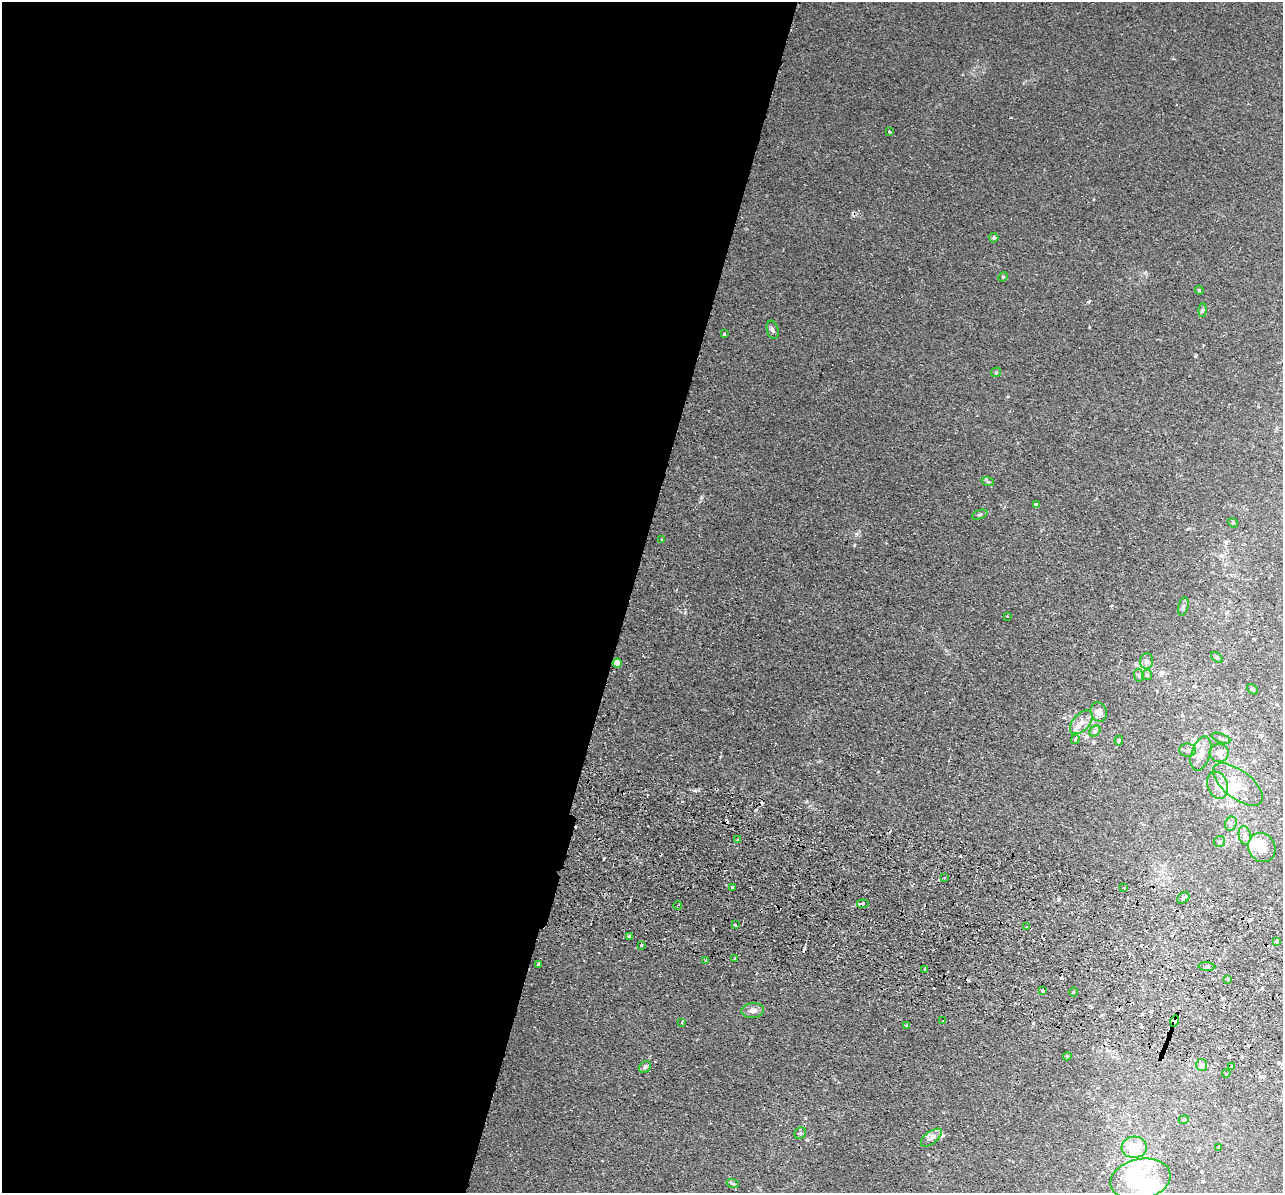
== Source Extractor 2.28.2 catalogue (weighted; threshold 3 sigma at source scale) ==
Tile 5 of 4 x 4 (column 1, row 2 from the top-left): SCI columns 18-1298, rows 2692-3882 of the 5159 x 5259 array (HDU 1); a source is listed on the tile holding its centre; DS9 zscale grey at full resolution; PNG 1285 x 1195 px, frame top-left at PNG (2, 2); each listed source drawn as its Kron ellipse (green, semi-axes under 4 px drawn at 4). Shown black and unused: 49% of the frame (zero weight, under 2 of 3 exposures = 3% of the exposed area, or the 3 px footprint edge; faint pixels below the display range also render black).
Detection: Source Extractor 2.28.2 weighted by HDU 2 'WHT'; one run over the whole footprint, this tile lists its part. Background 0.0203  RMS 0.0052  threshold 0.0234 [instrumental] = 3 sigma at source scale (4.5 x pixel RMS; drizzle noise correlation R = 1.50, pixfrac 1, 0.05/0.05 arcsec/px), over >= 5 px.
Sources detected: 106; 8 inside a brighter object's white glare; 18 cosmic-ray / hot-pixel residue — neither listed nor drawn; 7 inside a brighter listed object's ellipse — not listed separately; the other 73 listed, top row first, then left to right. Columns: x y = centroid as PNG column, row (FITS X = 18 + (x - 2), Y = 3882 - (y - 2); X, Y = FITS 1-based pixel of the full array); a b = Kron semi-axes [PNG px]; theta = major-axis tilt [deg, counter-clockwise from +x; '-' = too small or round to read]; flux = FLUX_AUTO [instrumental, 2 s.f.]
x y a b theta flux
890 132 4 3 - 0.63
994 238 4 4 - 1
1003 277 5 4 - 0.56
1199 290 4 3 - 0.53
1202 310 6 4 88 0.84
773 330 9 5 -76 1.3
724 333 3 3 - 0.77
996 372 5 4 - 0.63
988 482 6 4 -19 0.8
1036 505 4 3 - 1.3
980 515 8 2 21 0.6
1233 523 5 4 - 0.58
661 540 4 2 - 0.59
1183 607 9 5 76 1.3
1007 616 2 2 - 0.46
1217 657 7 4 -38 0.9
1146 661 8 6 74 2
617 663 4 4 - 6.9
1139 675 6 5 - 0.86
1147 675 5 5 - 0.89
1253 689 6 4 -41 0.93
1099 712 10 8 -72 3.5
1081 722 14 8 46 4.3
1095 731 6 4 45 1
1221 738 10 4 -20 1.4
1075 739 5 3 - 2.1
1119 740 5 4 - 0.64
1188 750 8 6 -7 1.6
1201 753 17 9 72 4.9
1219 753 9 9 - 3.6
1238 784 29 14 -38 11
1217 785 14 10 -71 4.3
1231 824 7 5 68 1.5
1245 835 9 6 -79 2.2
738 839 3 2 - 1.4
1219 842 6 5 - 1.2
1262 847 15 13 -61 7.9
944 878 3 3 - 0.67
732 888 3 3 - 4.4
1123 888 3 2 - 0.6
1183 898 7 5 37 1.5
863 904 6 3 8 4.9
678 906 4 2 - 0.69
735 925 3 2 - 0.84
1027 927 3 2 - 0.8
630 937 4 3 - 2
1276 941 4 3 - 4.8
641 945 3 3 - 1
735 958 3 2 - 0.53
705 961 3 3 - 0.7
538 964 3 3 - 0.58
1207 967 8 3 -5 0.95
925 969 3 2 - 0.83
1228 979 3 3 - 0.63
1043 991 4 3 - 1.5
1074 992 5 3 - 0.54
753 1011 11 7 5 2.8
942 1020 3 2 - 0.71
1175 1021 5 3 - 51
682 1022 3 2 - 0.92
907 1025 3 3 - 1
1067 1056 4 4 - 0.53
1202 1065 6 5 - 2.5
1232 1066 3 3 - 3.5
645 1067 6 5 - 1
1226 1073 4 2 - 0.53
1184 1120 5 4 - 0.73
800 1133 6 5 - 1
931 1138 12 6 38 2.3
1134 1147 12 10 4 12
1218 1147 4 2 - 0.41
1140 1179 30 20 12 24
733 1184 6 4 -18 0.71
Overlapping masked pixels (flux is a lower limit): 6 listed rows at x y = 863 904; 678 906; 630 937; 1276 941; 1175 1021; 1232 1066
Unlisted compact peaks at least as high as the median listed source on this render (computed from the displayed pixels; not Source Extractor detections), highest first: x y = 1089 301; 695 790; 1195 356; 604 859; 1008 396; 805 1118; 1089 327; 856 534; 807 1140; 685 612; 854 545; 701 498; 1093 199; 720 757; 928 1155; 1203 345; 807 801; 1111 606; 878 771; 1011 117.